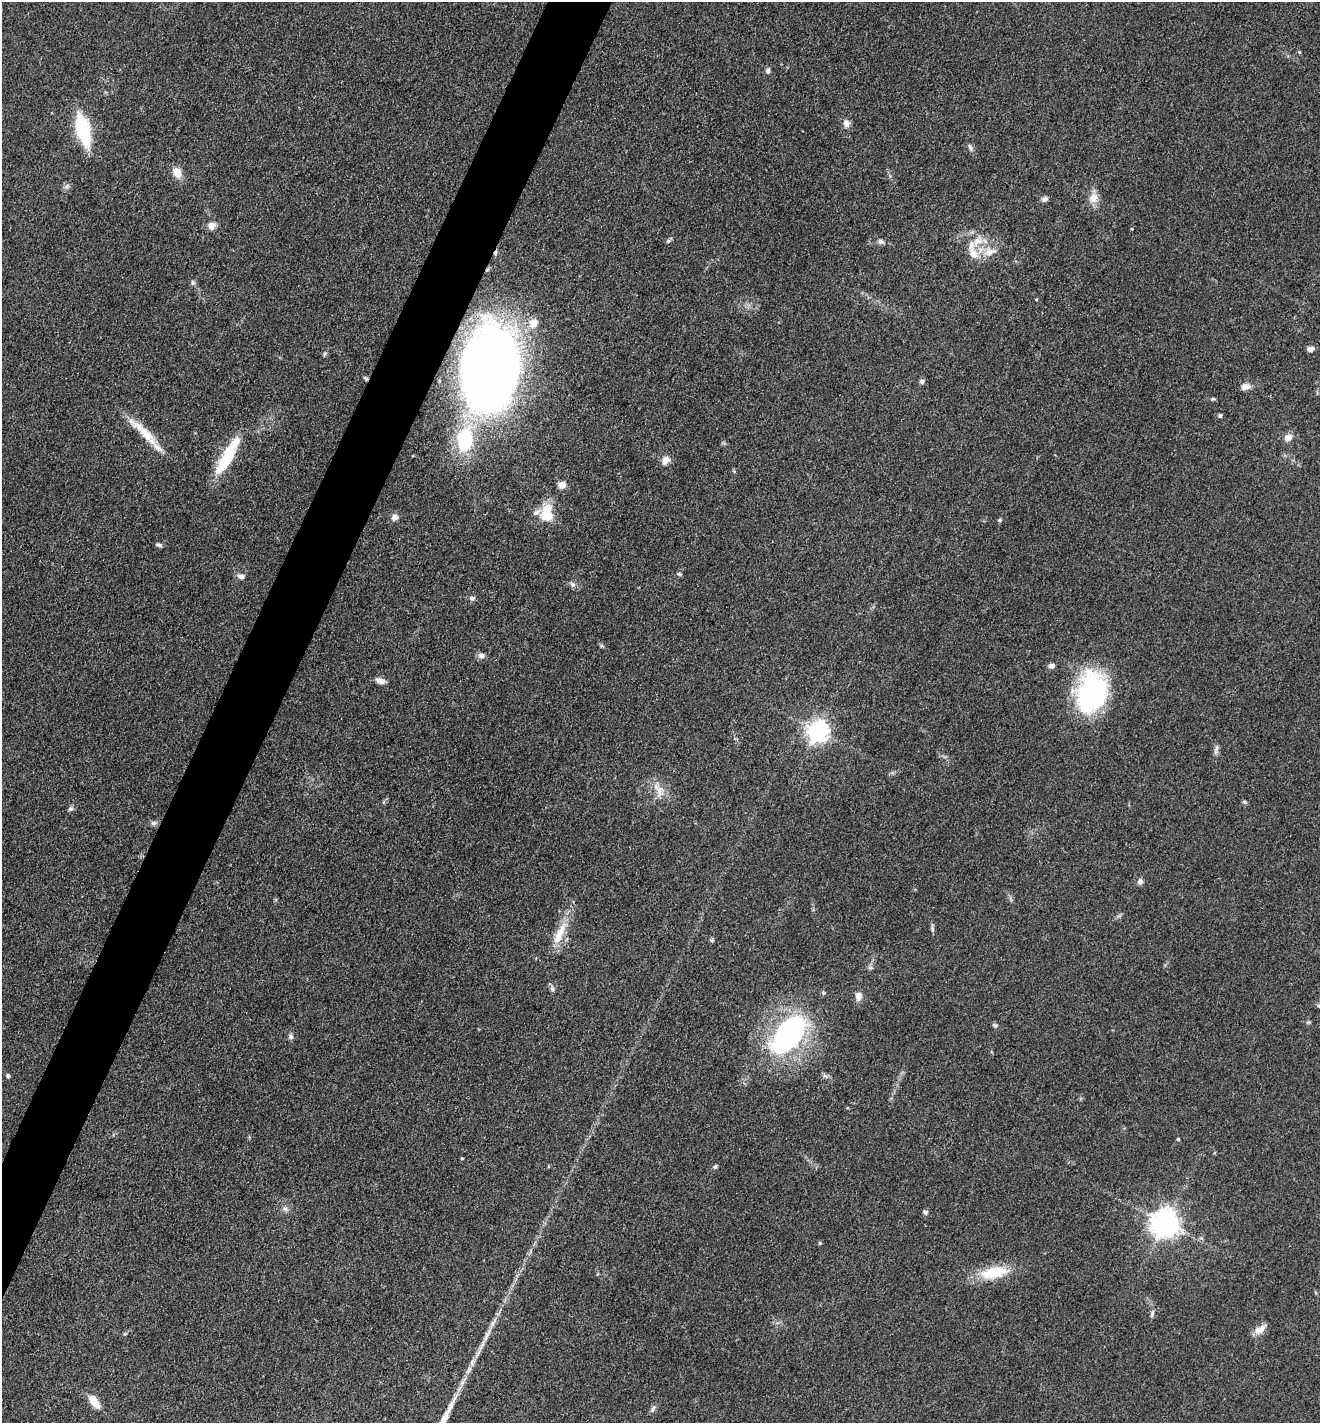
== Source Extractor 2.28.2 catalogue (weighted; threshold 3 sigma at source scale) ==
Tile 7 of 4 x 4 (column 3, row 2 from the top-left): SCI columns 2918-4235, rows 2845-4265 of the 5697 x 5687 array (HDU 1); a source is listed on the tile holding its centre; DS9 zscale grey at full resolution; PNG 1322 x 1425 px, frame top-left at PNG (2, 2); no overlay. Shown black and unused: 4% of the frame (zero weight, under 3 of 4 exposures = <1% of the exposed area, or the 3 px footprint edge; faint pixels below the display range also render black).
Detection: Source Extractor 2.28.2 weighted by HDU 2 'WHT'; one run over the whole footprint, this tile lists its part. Background 0.0853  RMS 0.0057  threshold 0.0257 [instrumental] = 3 sigma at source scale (4.5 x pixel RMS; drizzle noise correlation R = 1.50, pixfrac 1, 0.05/0.05 arcsec/px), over >= 5 px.
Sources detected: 80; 4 inside a brighter listed object's ellipse — not listed separately; the other 76 listed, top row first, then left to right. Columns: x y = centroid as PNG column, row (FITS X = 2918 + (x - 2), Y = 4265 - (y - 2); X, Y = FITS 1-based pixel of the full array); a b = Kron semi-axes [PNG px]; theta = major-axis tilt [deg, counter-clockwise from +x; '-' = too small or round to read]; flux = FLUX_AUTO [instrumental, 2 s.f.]
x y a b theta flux
768 71 8 6 88 1.5
846 123 10 8 -81 3.1
83 129 30 12 -75 41
970 147 9 5 -69 1.5
177 173 12 8 -60 6.7
67 186 8 6 29 1.7
1093 198 14 12 -90 5.6
1045 199 8 6 35 1.8
212 225 10 9 - 3.3
668 241 5 5 - 0.84
880 241 8 6 -12 1.6
977 241 16 11 41 7.9
990 252 20 8 14 6.1
193 282 7 5 -88 1.2
534 323 9 7 43 5.8
1311 349 9 6 14 2.1
324 354 6 4 71 0.8
490 368 75 48 84 440
366 379 6 4 -54 0.84
922 381 7 7 - 1.4
1245 387 12 8 0 3.1
1213 399 6 4 -17 0.79
1220 416 5 4 - 0.93
145 434 38 12 -45 15
1288 438 9 7 33 3.9
465 439 24 15 82 42
227 458 43 13 60 25
665 460 12 9 57 3.8
562 485 8 8 - 3.9
548 516 21 16 -44 13
395 517 9 8 - 2.6
999 520 4 4 - 1.1
159 545 9 4 -16 1.2
679 574 6 4 -32 0.78
241 576 9 7 -8 2.4
573 584 8 6 -50 1.8
472 598 8 6 1 1.5
481 655 10 7 -12 2.2
1051 666 8 6 15 2.1
380 681 10 6 -14 3.7
1092 693 42 30 77 88
818 731 8 7 - 370
1216 748 12 4 69 1.7
659 789 20 10 -42 7.1
1244 802 6 4 -22 0.95
70 809 7 6 - 1.4
153 823 8 6 0 1.5
1140 882 8 6 58 1.9
932 929 9 5 -83 1.3
559 934 38 9 64 12
712 940 6 4 72 0.85
871 968 6 4 -18 0.98
552 989 7 6 - 1.4
858 996 9 7 90 3.9
1308 1022 8 3 5 0.7
995 1025 7 5 -40 1.2
788 1034 36 19 53 130
291 1037 7 7 - 1.6
8 1076 6 5 - 0.98
1178 1139 4 3 - 0.75
462 1158 4 3 - 0.57
715 1167 6 5 - 0.96
285 1209 7 6 - 1.6
925 1212 6 6 - 1.3
1165 1223 9 8 - 700
1201 1238 6 5 - 1.1
820 1243 5 4 - 0.6
994 1272 40 14 11 20
1152 1314 11 4 75 1.5
1260 1330 17 8 30 4.7
125 1334 6 4 41 0.73
486 1337 20 5 68 4.4
469 1370 15 4 56 3.1
460 1388 7 4 70 1.5
94 1402 18 9 -53 7.5
653 1409 12 5 53 1.6
Overlapping masked pixels (flux is a lower limit): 2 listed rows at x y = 490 368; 366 379